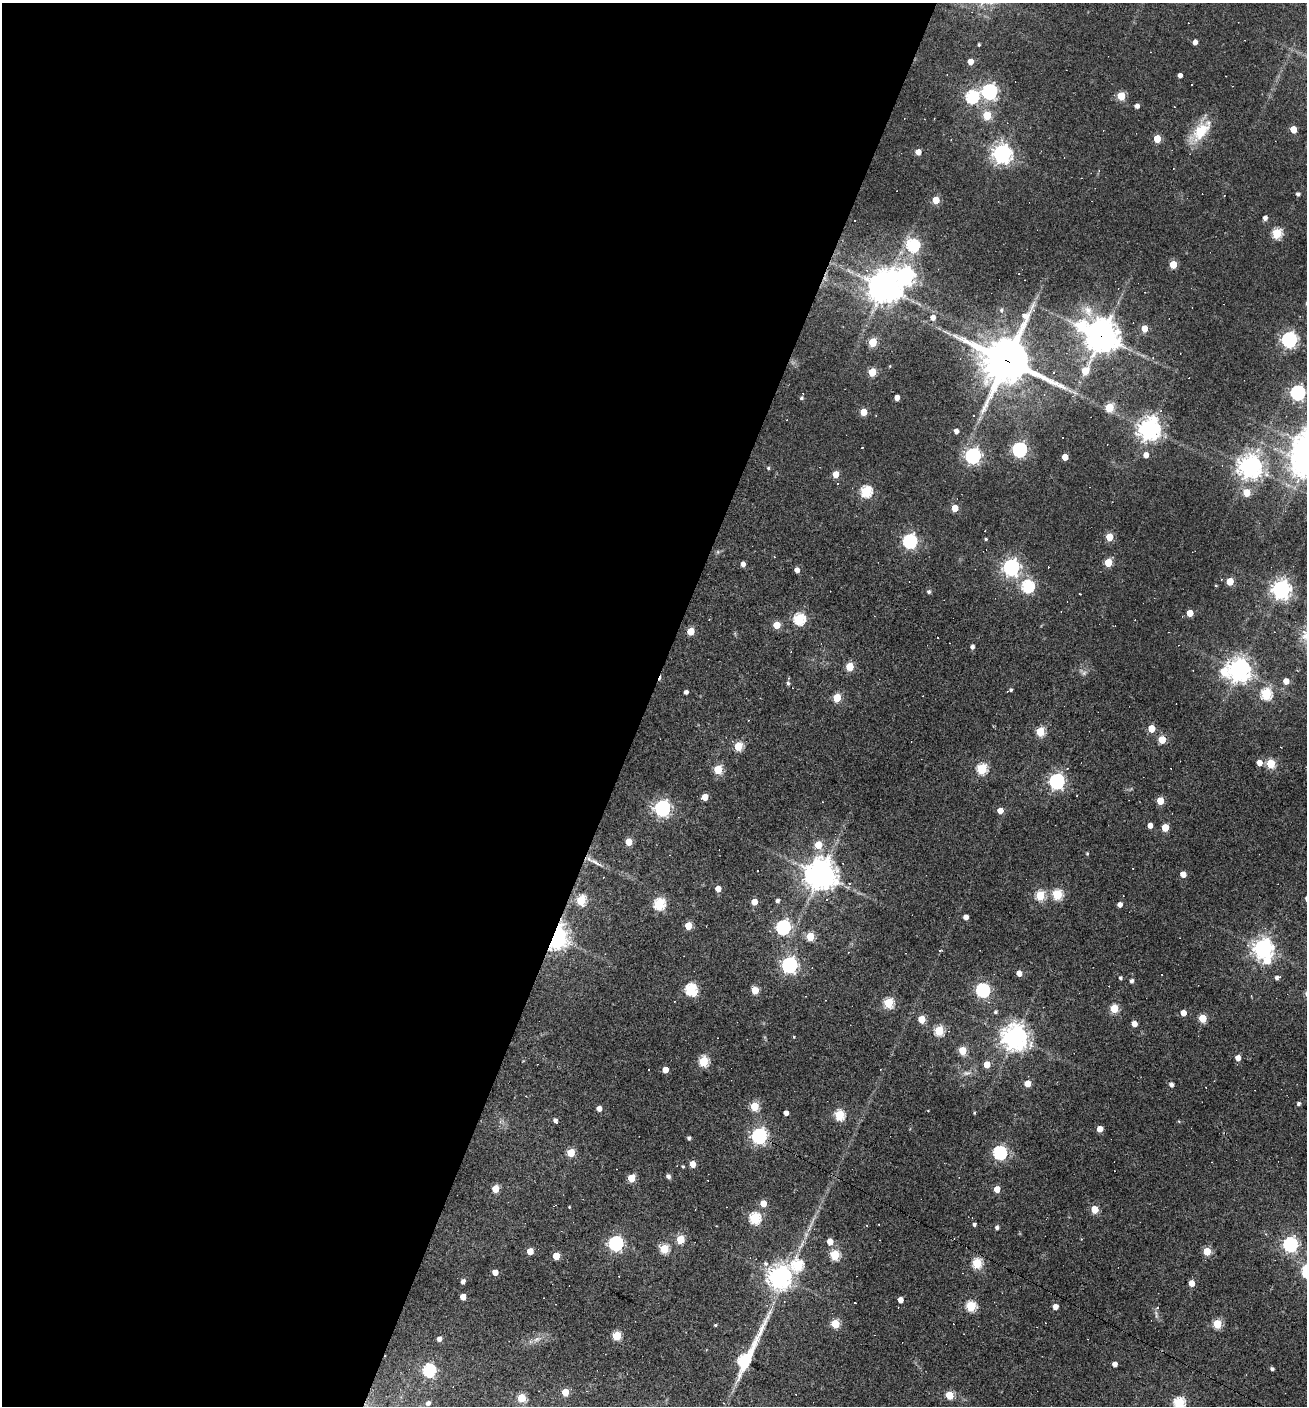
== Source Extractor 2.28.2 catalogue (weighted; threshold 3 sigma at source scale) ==
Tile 5 of 4 x 4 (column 1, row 2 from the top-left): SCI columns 272-1576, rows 2809-4212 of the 5628 x 5617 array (HDU 1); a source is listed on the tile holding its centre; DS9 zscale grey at full resolution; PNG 1309 x 1408 px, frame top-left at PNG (2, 3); no overlay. Shown black and unused: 50% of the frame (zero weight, under 2 of 3 exposures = <1% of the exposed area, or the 3 px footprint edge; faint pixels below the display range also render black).
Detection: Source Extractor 2.28.2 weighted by HDU 2 'WHT'; one run over the whole footprint, this tile lists its part. Background 0.0535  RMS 0.0077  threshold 0.0346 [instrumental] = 3 sigma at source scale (4.5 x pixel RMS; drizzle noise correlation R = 1.50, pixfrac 1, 0.05/0.05 arcsec/px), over >= 5 px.
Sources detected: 247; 1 too faint to see at this stretch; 1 inside a brighter object's white glare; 31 cosmic-ray / hot-pixel residue — not listed; the other 214 listed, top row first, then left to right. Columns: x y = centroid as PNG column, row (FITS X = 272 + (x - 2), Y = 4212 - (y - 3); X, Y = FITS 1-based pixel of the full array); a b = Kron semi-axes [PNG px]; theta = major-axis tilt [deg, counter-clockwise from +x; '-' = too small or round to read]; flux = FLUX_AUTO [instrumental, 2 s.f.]
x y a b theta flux
1195 42 4 4 - 4.3
979 44 3 3 - 1.1
970 62 4 4 - 7.8
1180 75 4 4 - 4
989 91 6 6 - 230
1121 96 5 5 - 31
972 97 6 6 - 110
1137 106 4 4 - 4
987 115 5 5 - 32
1293 129 5 4 - 14
1200 131 34 14 48 24
1157 139 5 5 - 20
918 152 4 4 - 6.6
1002 154 7 7 - 430
1298 194 4 4 - 2.1
1224 196 3 2 - 0.39
936 200 5 5 - 18
1265 218 4 4 - 3.7
1277 233 5 5 - 55
913 245 6 6 - 110
1173 264 5 5 - 22
867 270 5 5 - 2
905 276 7 7 - 400
884 287 11 11 - 1000
1001 310 6 6 - 2.3
1088 311 19 11 -60 10
933 317 5 5 - 4.6
1144 328 5 5 - 12
1102 336 11 10 - 1200
1289 340 6 6 - 220
873 342 5 5 - 33
1007 360 18 18 - 2800
890 366 4 2 - 0.53
1085 371 6 5 - 22
872 372 5 5 - 29
1297 393 6 6 - 180
897 397 4 4 - 5.6
801 398 6 6 - 1.9
1109 407 5 5 - 38
864 412 5 5 - 18
1149 429 8 7 - 630
956 431 4 4 - 4.1
862 448 2 2 - 0.46
1019 450 6 6 - 180
1146 455 5 5 - 5.6
973 456 6 6 - 240
1065 457 5 4 - 12
1306 463 10 9 - 830
1250 467 8 7 - 760
768 468 5 4 - 1.3
835 474 5 5 - 11
837 483 3 3 - 1
866 491 6 5 - 84
1247 493 5 5 - 22
955 508 5 4 - 16
1109 537 5 5 - 21
986 539 4 3 - 0.93
910 541 6 6 - 160
718 552 6 5 - 1.3
1108 562 5 5 - 28
743 564 4 4 - 3.9
1011 567 7 6 - 310
797 570 4 4 - 4.4
1230 581 5 5 - 22
1216 585 4 3 - 0.68
1028 586 6 6 - 110
1281 590 7 7 - 430
929 592 5 5 - 1.9
1080 594 3 2 - 0.6
1190 613 5 4 - 13
799 619 6 6 - 86
776 625 5 5 - 19
691 631 5 5 - 19
938 637 3 2 - 0.69
972 647 4 4 - 2.9
850 667 5 5 - 27
1239 670 8 7 - 650
1224 671 9 7 82 19
1084 673 7 6 - 2.1
1286 681 5 4 - 8.4
788 683 5 4 - 1.7
1011 690 4 3 - 1.3
686 692 4 4 - 2.7
1266 694 6 5 - 73
837 698 5 5 - 32
1151 728 5 5 - 21
1040 732 5 5 - 38
1162 740 5 5 - 22
738 746 5 5 - 35
1281 747 2 2 - 0.58
1259 763 5 5 - 7.8
1270 764 5 5 - 41
718 769 5 5 - 32
982 769 5 5 - 64
1057 781 6 6 - 220
705 797 5 4 - 12
1160 801 5 5 - 22
823 802 3 2 - 0.56
662 808 6 6 - 270
1000 810 5 4 - 8.3
1150 825 4 4 - 5.2
1165 827 5 4 - 21
629 842 5 4 - 18
818 845 5 5 - 20
1087 853 4 3 - 0.95
595 862 23 5 -28 5.3
1183 874 4 4 - 8.5
820 875 10 10 - 1200
718 889 4 4 - 8.2
1057 894 5 5 - 56
1040 896 5 5 - 46
581 900 5 5 - 53
777 901 4 4 - 2.5
754 902 5 4 - 12
659 904 6 5 - 85
1120 905 4 4 - 5
966 917 4 4 - 5.4
688 926 5 5 - 22
783 927 6 6 - 190
810 936 5 5 - 30
556 937 11 8 72 560
1263 948 7 7 - 490
940 950 3 3 - 3.5
1267 960 8 6 55 18
789 965 6 6 - 250
1019 973 4 4 - 8
1120 978 4 4 - 1.4
1277 978 6 5 - 2.5
1131 981 4 4 - 2.3
691 990 6 6 - 90
755 990 5 5 - 20
983 990 6 6 - 160
1251 996 3 3 - 0.58
888 1003 5 5 - 57
1114 1009 5 5 - 33
995 1012 4 4 - 1.5
1183 1013 4 4 - 8.4
1203 1018 5 5 - 24
922 1019 5 5 - 24
1134 1024 4 4 - 7
939 1031 5 5 - 52
794 1037 3 3 - 0.66
1015 1037 8 8 - 830
962 1050 5 5 - 29
1238 1058 5 4 - 6.7
703 1061 5 5 - 55
987 1064 5 4 - 13
649 1069 3 3 - 8.6
665 1070 4 4 - 9.6
1027 1083 5 5 - 13
1171 1085 5 4 - 3.1
1299 1104 4 4 - 1.8
754 1106 5 5 - 40
599 1108 4 4 - 5.9
786 1113 4 4 - 4.9
974 1113 4 3 - 0.85
839 1115 5 5 - 57
556 1122 6 3 -53 6.4
1179 1122 5 3 - 0.73
1100 1129 4 4 - 9.4
759 1136 6 6 - 210
689 1138 4 3 - 2
571 1153 5 5 - 26
1000 1153 6 6 - 150
692 1164 5 4 - 9.8
683 1166 4 3 - 0.88
668 1176 5 4 - 2.5
631 1178 5 5 - 29
495 1189 5 5 - 20
997 1189 5 4 - 12
763 1203 5 4 - 12
569 1207 3 2 - 0.6
1095 1209 5 5 - 21
755 1218 6 5 - 80
974 1224 4 3 - 2.2
810 1225 31 3 66 6.8
997 1227 4 4 - 2.3
1266 1234 4 4 - 0.9
680 1239 5 5 - 32
830 1242 5 4 - 11
615 1243 6 6 - 200
1290 1244 6 6 - 190
664 1249 5 5 - 43
530 1251 5 4 - 14
1207 1251 5 5 - 22
835 1255 5 5 - 49
556 1256 5 4 - 20
977 1263 5 5 - 58
765 1264 6 6 - 2.4
797 1265 7 7 - 63
495 1272 4 4 - 8.4
780 1277 8 7 - 700
463 1282 4 4 - 4.1
1191 1283 5 4 - 9.3
463 1297 5 4 - 8.9
900 1300 4 4 - 6.9
971 1306 5 5 - 59
1055 1307 4 4 - 6.2
1157 1307 3 3 - 4.5
835 1324 5 5 - 40
1217 1324 5 5 - 39
715 1325 3 3 - 0.86
617 1336 5 5 - 42
439 1339 4 4 - 4
537 1339 10 5 27 3.3
745 1359 30 6 61 130
1114 1364 4 4 - 4.9
1272 1369 4 3 - 2
429 1370 6 6 - 120
565 1392 5 5 - 19
949 1395 5 5 - 27
521 1398 5 5 - 33
428 1403 4 4 - 3.2
1179 1403 6 5 - 75
Overlapping masked pixels (flux is a lower limit): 4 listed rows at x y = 1102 336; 1007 360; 556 937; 759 1136
Isophote crosses this tile's border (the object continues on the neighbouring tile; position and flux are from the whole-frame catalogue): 2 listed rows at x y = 1306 463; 1179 1403